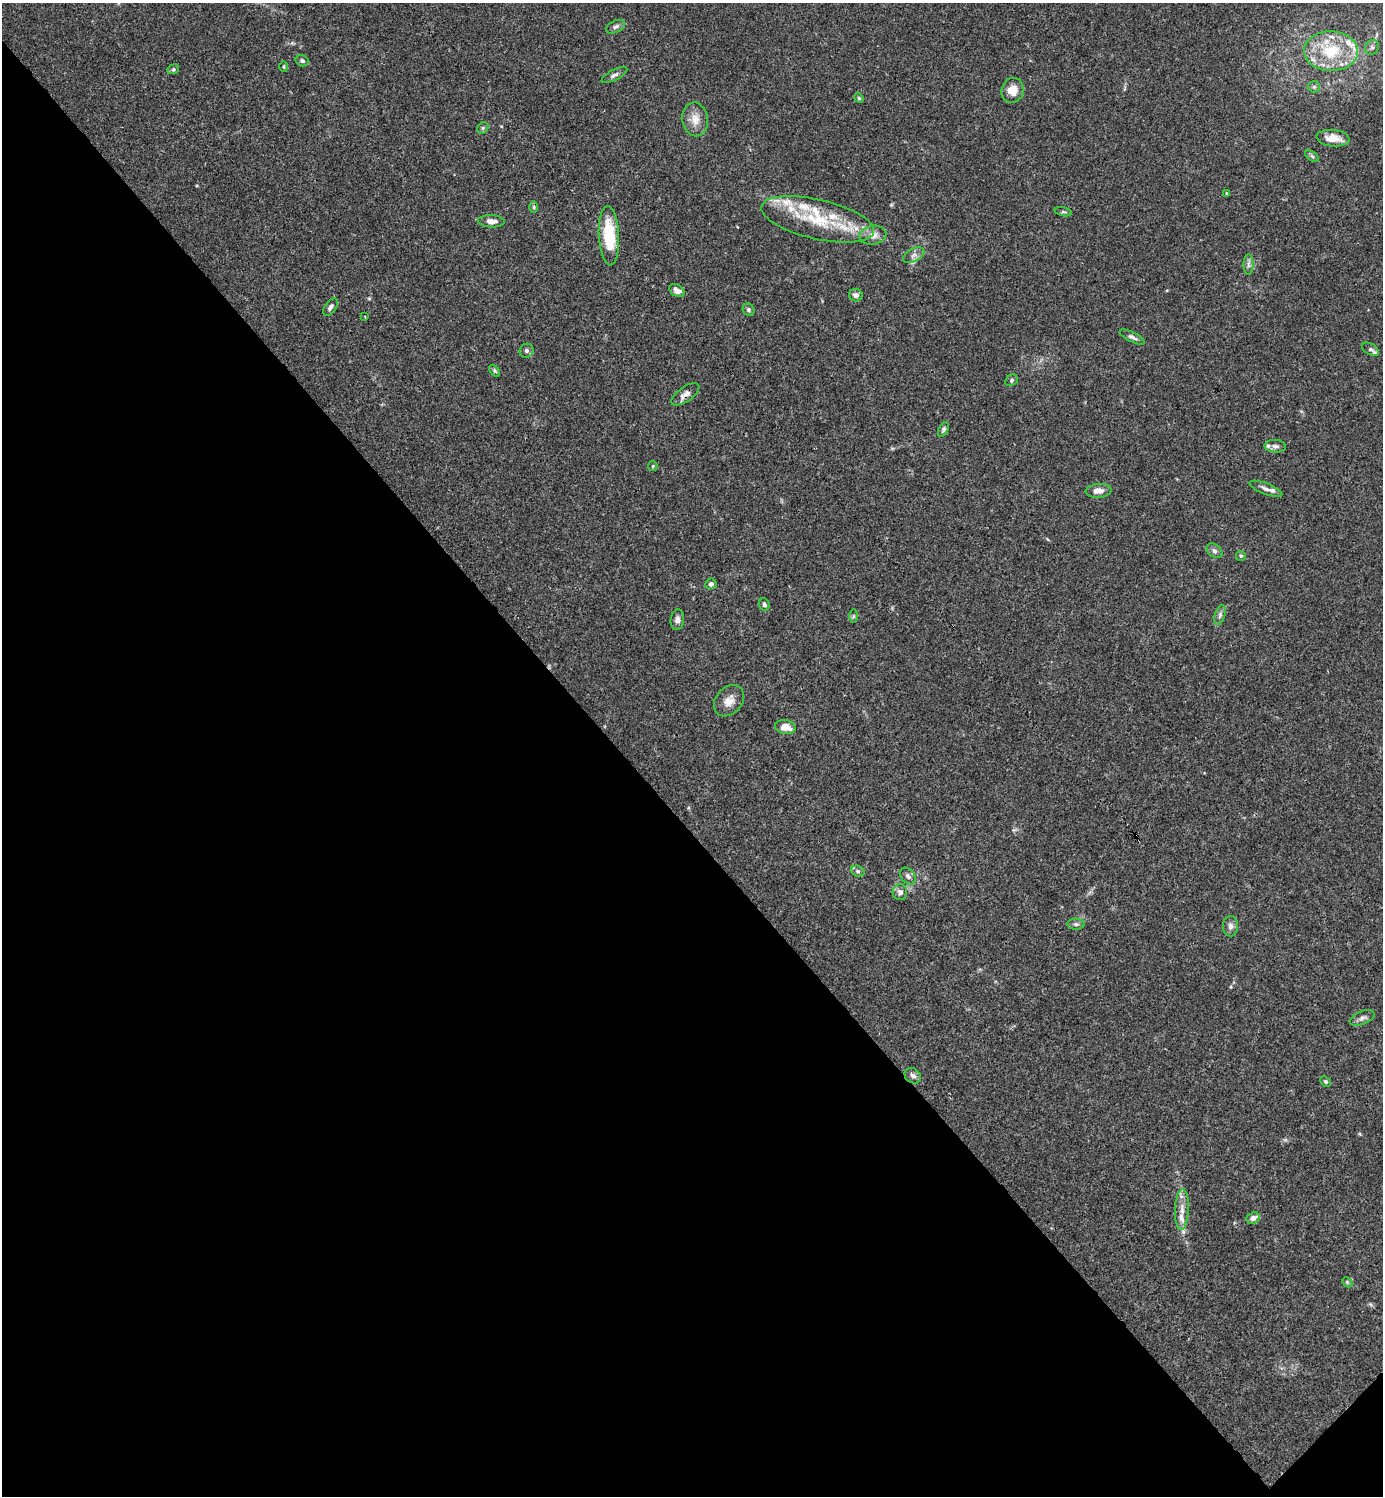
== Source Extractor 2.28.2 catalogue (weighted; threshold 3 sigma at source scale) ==
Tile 14 of 4 x 4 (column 2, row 4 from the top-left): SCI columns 1681-3061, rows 1-1494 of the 5981 x 5982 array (HDU 1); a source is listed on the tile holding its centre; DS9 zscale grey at full resolution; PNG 1385 x 1498 px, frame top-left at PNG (2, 3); each listed source drawn as its Kron ellipse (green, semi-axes under 4 px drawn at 4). Shown black and unused: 45% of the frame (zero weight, under 3 of 4 exposures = <1% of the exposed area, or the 3 px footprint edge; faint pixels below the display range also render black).
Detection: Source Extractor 2.28.2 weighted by HDU 2 'WHT'; one run over the whole footprint, this tile lists its part. Background 0.0153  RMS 0.0022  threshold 0.0098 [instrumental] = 3 sigma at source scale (4.5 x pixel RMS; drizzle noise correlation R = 1.50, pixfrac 1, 0.05/0.05 arcsec/px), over >= 5 px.
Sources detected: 71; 12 inside a brighter listed object's ellipse — not listed separately; the other 59 listed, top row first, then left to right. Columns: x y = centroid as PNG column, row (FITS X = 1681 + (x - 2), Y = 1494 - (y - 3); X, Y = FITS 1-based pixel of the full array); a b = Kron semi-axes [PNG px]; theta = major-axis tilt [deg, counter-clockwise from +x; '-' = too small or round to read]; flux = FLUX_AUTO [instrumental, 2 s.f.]
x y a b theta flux
615 27 10 6 25 0.64
1372 47 8 6 55 0.66
1331 51 27 20 -1 11
302 61 6 5 - 0.6
284 67 5 3 - 0.23
173 69 6 4 22 0.33
614 75 14 5 28 0.77
1314 87 6 5 - 0.38
1013 90 13 11 73 2.9
859 98 5 4 - 0.24
695 119 17 13 -80 2.6
483 128 6 5 - 0.37
1333 138 16 8 -6 2.9
1312 156 8 4 -36 0.39
1226 193 3 2 - 0.15
534 207 6 4 90 0.32
1063 212 8 3 -13 0.36
818 219 57 20 -13 13
491 221 13 6 -3 1.6
873 235 13 9 10 1.7
609 236 30 10 -87 9.3
914 255 11 6 28 0.93
1248 264 10 5 -90 0.64
677 291 8 5 -31 1.1
856 295 7 6 - 1
330 307 10 5 54 0.74
749 310 6 5 - 0.44
365 317 3 2 - 0.18
1132 337 14 5 -25 0.7
1371 349 9 5 -30 0.53
527 351 7 6 - 0.67
495 371 7 4 -49 0.32
1012 380 6 5 - 0.43
685 394 16 7 34 1.3
943 429 8 4 63 0.45
1275 446 11 6 -4 0.82
653 466 5 4 - 0.24
1266 489 17 5 -21 1.1
1099 491 13 7 5 1.7
1214 551 9 6 -39 0.67
1241 556 5 4 - 0.25
711 584 5 5 - 0.61
764 604 6 5 - 0.44
1220 615 10 5 72 0.64
853 616 6 4 90 0.34
677 620 10 6 85 0.98
729 701 17 13 48 2.2
785 727 10 7 -11 2.6
858 871 7 5 -21 0.52
908 876 9 6 -49 0.81
900 892 8 7 - 1.1
1076 924 8 5 -1 0.6
1230 926 10 7 87 0.91
1362 1018 13 6 21 0.86
913 1076 9 7 -36 0.84
1325 1082 6 4 -43 0.36
1182 1209 20 7 87 2
1253 1218 7 5 22 1.2
1347 1282 6 4 -46 0.3
Overlapping masked pixels (flux is a lower limit): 1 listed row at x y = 685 394